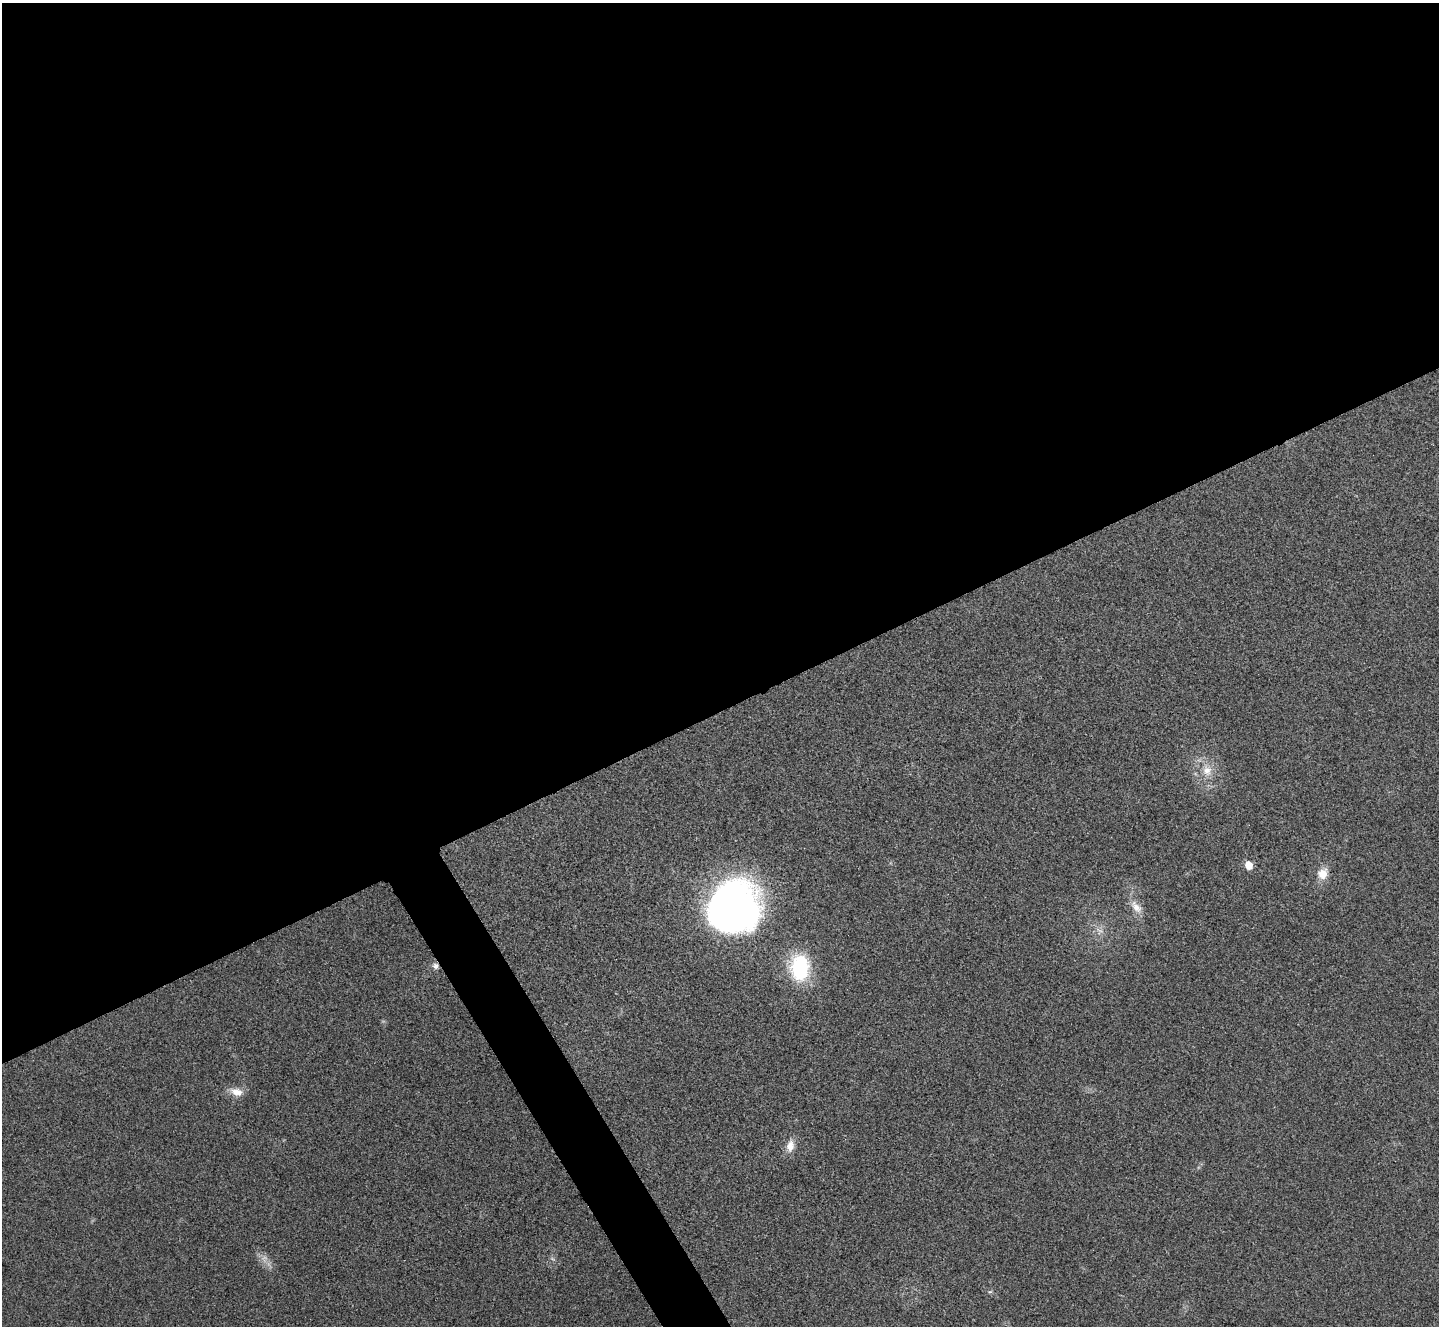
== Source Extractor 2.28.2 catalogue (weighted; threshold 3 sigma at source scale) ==
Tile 2 of 4 x 4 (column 2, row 1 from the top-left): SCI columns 1444-2880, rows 4133-5456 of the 5762 x 5752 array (HDU 1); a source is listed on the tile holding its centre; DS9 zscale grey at full resolution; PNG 1441 x 1328 px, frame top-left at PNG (2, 3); no overlay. Shown black and unused: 55% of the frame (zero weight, under 3 of 4 exposures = <1% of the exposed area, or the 3 px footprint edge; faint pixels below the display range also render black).
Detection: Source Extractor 2.28.2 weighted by HDU 2 'WHT'; one run over the whole footprint, this tile lists its part. Background 0.034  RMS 0.0062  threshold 0.0278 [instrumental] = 3 sigma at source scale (4.5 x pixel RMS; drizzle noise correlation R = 1.50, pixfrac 1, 0.05/0.05 arcsec/px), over >= 5 px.
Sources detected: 13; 3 too faint to see at this stretch — not listed; the other 10 listed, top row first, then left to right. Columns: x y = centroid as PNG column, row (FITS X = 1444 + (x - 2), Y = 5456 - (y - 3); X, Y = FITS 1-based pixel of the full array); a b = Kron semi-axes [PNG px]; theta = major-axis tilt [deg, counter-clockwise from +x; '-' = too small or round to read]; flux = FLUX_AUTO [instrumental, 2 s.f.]
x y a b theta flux
1207 770 15 12 -71 9
1249 865 6 5 - 11
1323 873 17 14 61 7.9
734 907 47 44 67 310
1136 907 22 11 -50 7.4
435 966 9 8 - 2.6
800 968 23 16 -86 57
237 1092 17 10 -16 6.7
790 1146 17 11 81 6.5
990 1292 6 4 2 0.9
Overlapping masked pixels (flux is a lower limit): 1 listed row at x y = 435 966